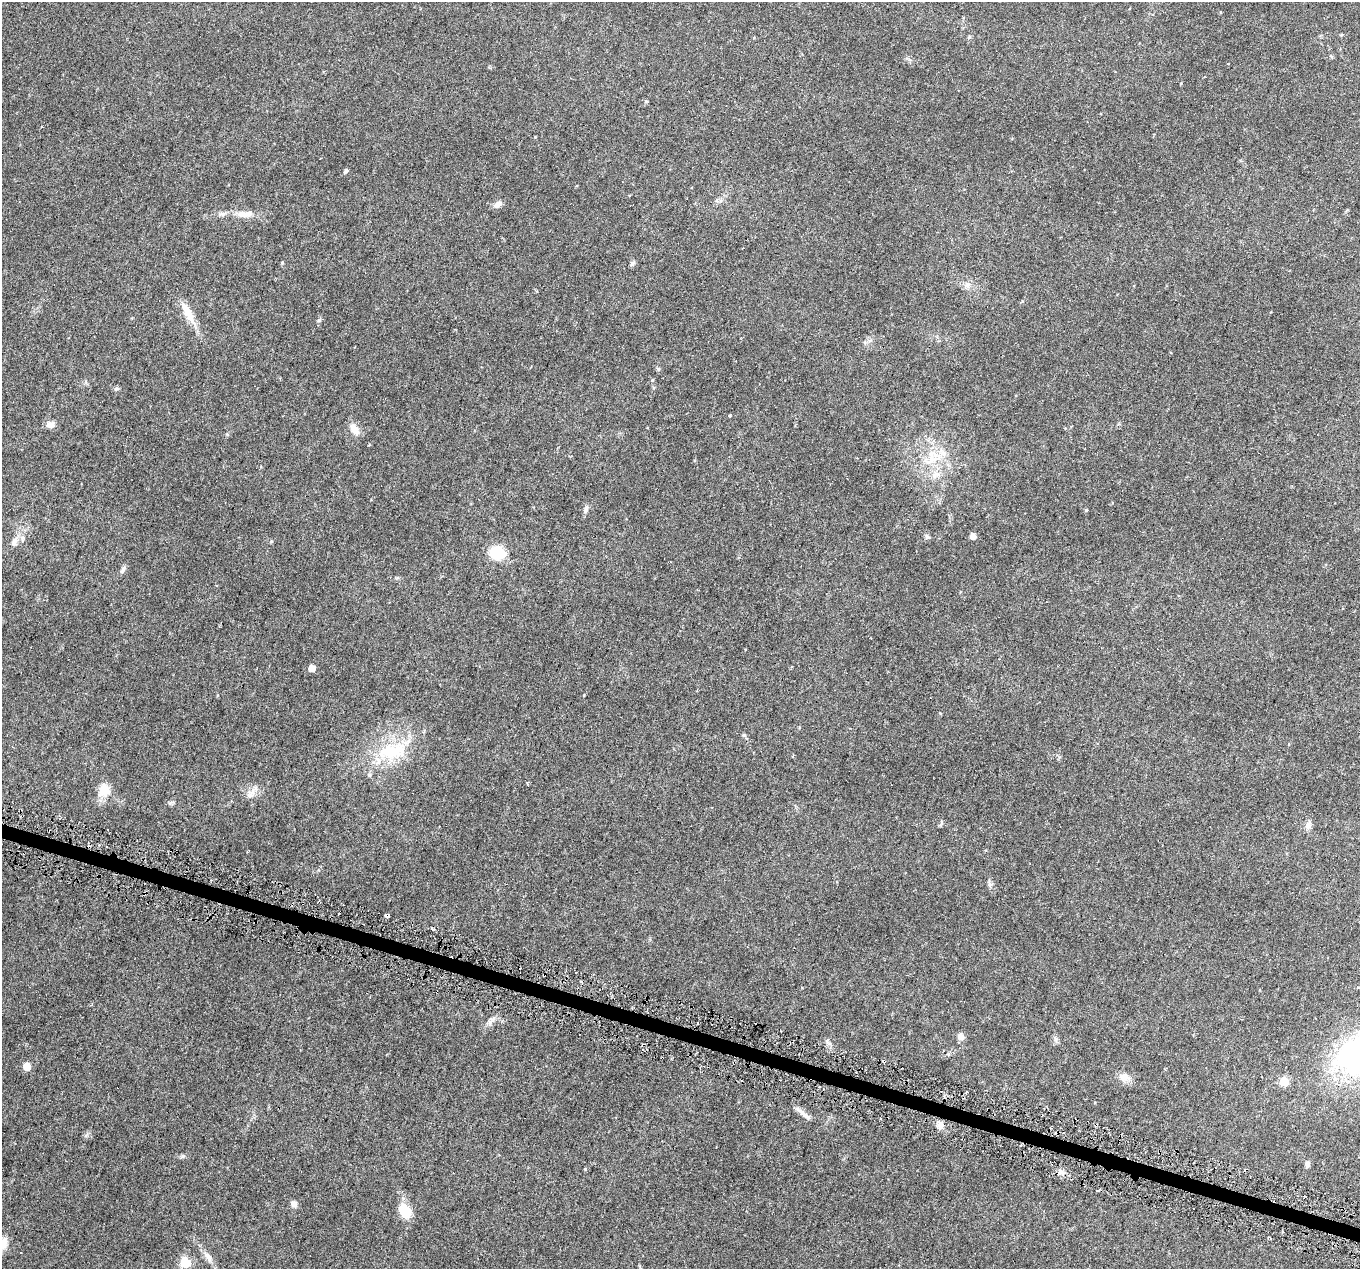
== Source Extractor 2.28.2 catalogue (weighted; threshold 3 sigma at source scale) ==
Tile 6 of 4 x 4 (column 2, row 2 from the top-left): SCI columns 1359-2716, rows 2761-4027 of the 5438 x 5586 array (HDU 1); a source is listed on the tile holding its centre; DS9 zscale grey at full resolution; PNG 1362 x 1271 px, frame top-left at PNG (2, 2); no overlay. Shown black and unused: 1% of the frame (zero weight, under 3 of 6 exposures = <1% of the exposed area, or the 3 px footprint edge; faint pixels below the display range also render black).
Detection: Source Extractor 2.28.2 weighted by HDU 2 'WHT'; one run over the whole footprint, this tile lists its part. Background 0.0422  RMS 0.0024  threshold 0.00978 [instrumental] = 3 sigma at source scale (4.09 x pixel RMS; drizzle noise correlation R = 1.36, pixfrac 0.8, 0.0396/0.0396 arcsec/px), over >= 5 px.
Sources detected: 70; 11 cosmic-ray / hot-pixel residue — not listed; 2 inside a brighter listed object's ellipse — not listed separately; the other 57 listed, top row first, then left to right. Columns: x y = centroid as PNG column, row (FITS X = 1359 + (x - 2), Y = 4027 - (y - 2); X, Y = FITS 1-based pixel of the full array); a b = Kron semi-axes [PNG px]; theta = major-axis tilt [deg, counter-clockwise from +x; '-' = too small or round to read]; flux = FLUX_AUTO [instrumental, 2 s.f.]
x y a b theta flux
1341 35 5 4 - 0.22
969 37 6 4 23 0.34
646 101 5 3 - 0.21
346 171 5 4 - 0.5
498 204 11 7 28 1.2
245 214 26 9 2 2.8
282 263 5 4 - 0.22
632 263 7 6 - 0.53
967 284 10 7 48 0.88
188 313 35 10 -62 3.8
319 320 6 5 - 0.37
658 369 5 5 - 0.31
652 380 5 3 - 0.21
116 388 7 5 20 0.4
730 416 4 3 - 0.2
51 424 12 8 12 1.2
354 429 16 9 -59 2
932 457 30 21 50 8.2
586 509 11 5 74 0.68
1086 510 4 3 - 0.19
927 536 7 5 -41 0.44
973 536 5 5 - 1.3
14 542 12 8 76 1.3
271 542 5 3 - 0.22
497 553 17 14 -21 6.1
123 569 12 5 57 0.7
312 668 5 5 - 2.1
940 713 4 4 - 0.18
744 735 6 5 - 0.36
392 751 46 23 12 13
527 783 4 3 - 0.29
104 790 18 15 61 3.4
251 794 18 8 57 1.6
171 802 11 3 15 0.34
1308 825 12 7 71 0.96
990 884 9 5 -70 0.61
387 916 5 3 - 1.1
432 929 4 3 - 0.41
544 974 3 2 - 0.28
491 1020 18 5 42 1.1
961 1036 8 7 - 1.2
1056 1040 7 4 -72 0.47
884 1061 4 3 - 0.3
27 1066 5 5 - 2.8
1165 1069 3 3 - 0.21
1125 1077 14 11 -37 1.9
1284 1081 6 6 - 6.4
807 1116 17 7 -38 1.3
941 1125 10 8 -74 1.4
183 1156 6 5 - 0.37
1307 1164 8 6 89 0.64
585 1169 4 4 - 0.2
1060 1172 7 6 - 0.86
294 1204 9 7 -61 0.88
405 1211 12 9 -59 6.2
208 1257 17 7 -51 1.5
185 1263 6 6 - 13
Overlapping masked pixels (flux is a lower limit): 3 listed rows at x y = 387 916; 544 974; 884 1061
Unlisted compact peaks at least as high as the median listed source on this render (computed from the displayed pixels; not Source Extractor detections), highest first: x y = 827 1041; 584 695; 86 1135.